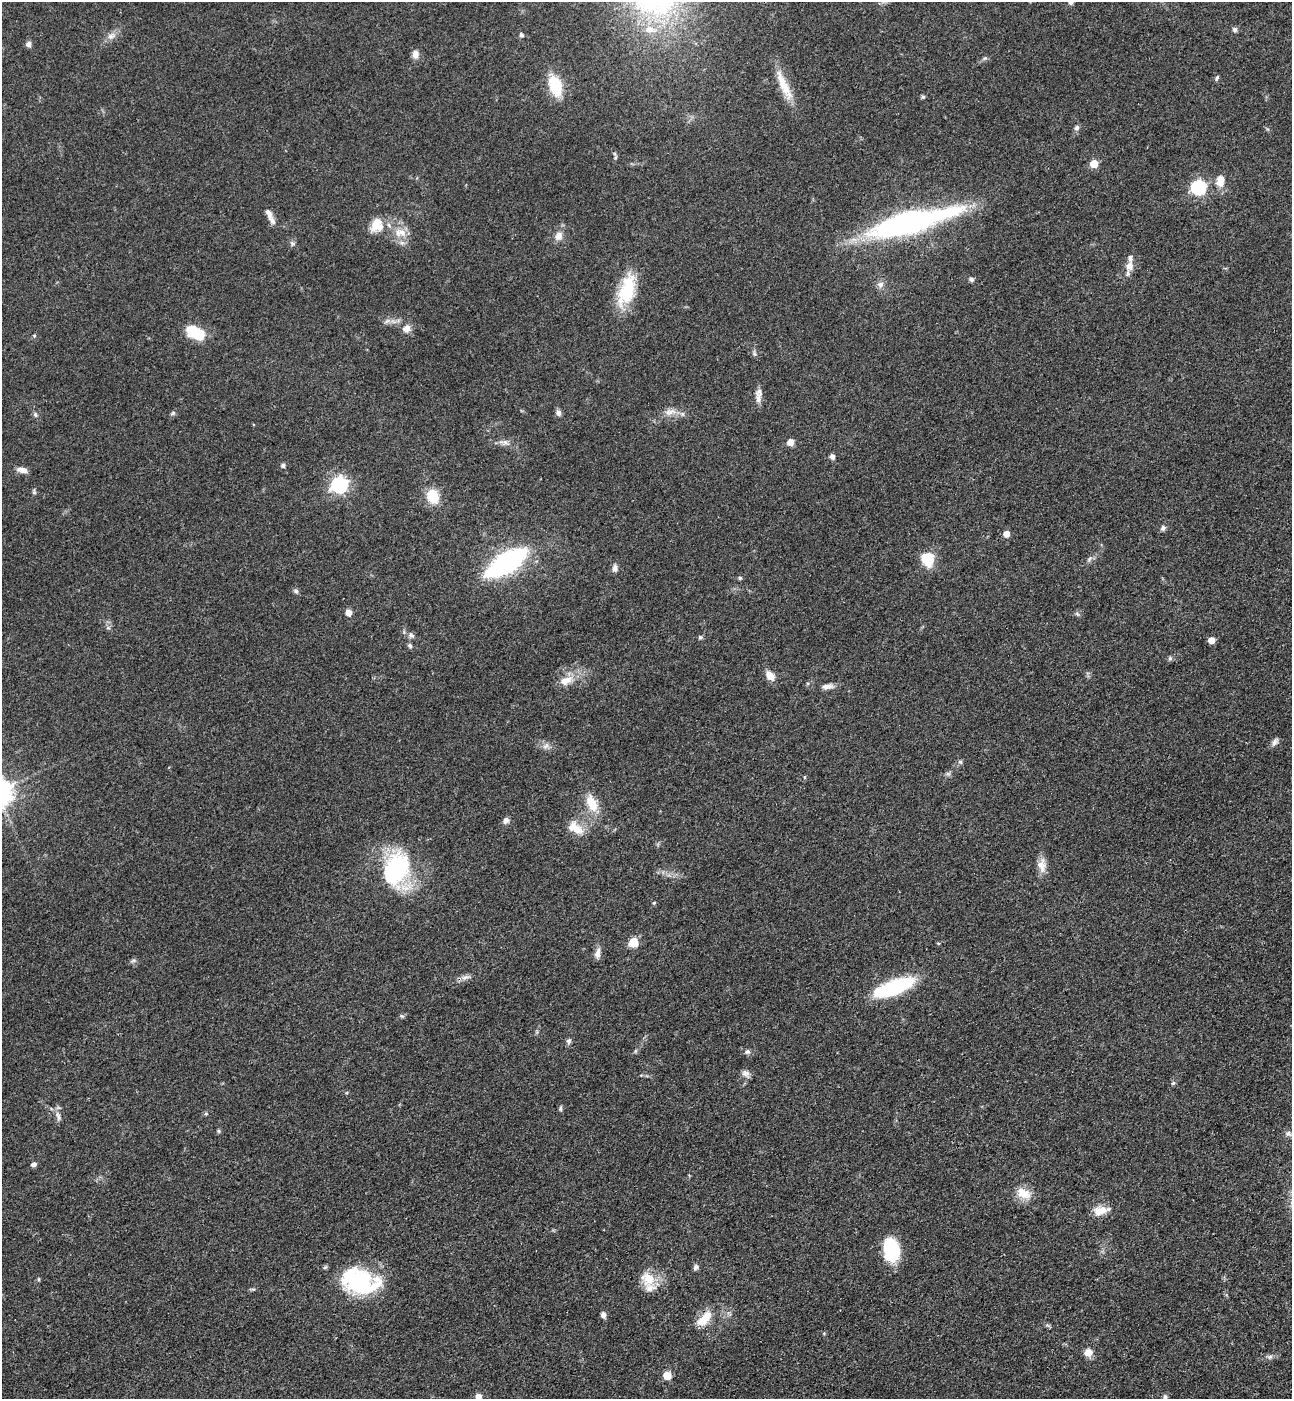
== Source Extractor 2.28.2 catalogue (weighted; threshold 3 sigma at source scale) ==
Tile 6 of 4 x 4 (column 2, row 2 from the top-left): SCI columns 1522-2811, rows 2884-4280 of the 5756 x 5768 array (HDU 1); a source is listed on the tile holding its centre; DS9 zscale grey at full resolution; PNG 1294 x 1401 px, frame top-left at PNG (2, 2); no overlay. Shown black and unused: <1% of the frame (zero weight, under 3 of 4 exposures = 6% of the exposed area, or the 3 px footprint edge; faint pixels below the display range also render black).
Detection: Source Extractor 2.28.2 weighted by HDU 2 'WHT'; one run over the whole footprint, this tile lists its part. Background 0.0425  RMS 0.005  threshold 0.0225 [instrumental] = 3 sigma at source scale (4.5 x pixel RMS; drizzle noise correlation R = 1.50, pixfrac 1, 0.05/0.05 arcsec/px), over >= 5 px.
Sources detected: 114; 1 inside a brighter object's white glare — not listed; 8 inside a brighter listed object's ellipse — not listed separately; the other 105 listed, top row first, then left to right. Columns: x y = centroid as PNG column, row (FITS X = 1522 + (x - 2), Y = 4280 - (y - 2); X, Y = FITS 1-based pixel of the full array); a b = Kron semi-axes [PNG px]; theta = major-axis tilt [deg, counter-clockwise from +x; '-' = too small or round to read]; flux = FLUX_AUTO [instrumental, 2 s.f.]
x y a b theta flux
1071 2 5 5 - 1.3
650 29 14 9 -2 5.7
1234 29 7 6 - 1.1
521 35 6 5 - 0.96
111 36 12 8 37 2.8
28 44 6 6 - 2
415 54 10 8 -89 2.9
1217 78 7 4 65 0.82
784 85 45 10 -65 11
555 86 19 11 -73 22
923 97 5 5 - 0.72
1076 128 7 7 - 1.3
1094 164 5 5 - 13
1220 181 15 10 -89 5.2
1198 187 6 6 - 94
269 214 17 7 -66 2.7
910 222 84 19 14 140
377 225 19 17 60 8.4
402 232 14 10 -28 4.9
559 236 11 9 73 3.5
292 243 7 4 -19 0.87
1129 266 10 8 61 3.4
971 279 7 5 -38 1.3
880 285 9 8 - 2.2
627 290 37 17 73 24
387 321 10 5 25 1.6
406 329 11 10 - 3.4
195 333 18 10 -32 21
34 336 5 4 - 0.57
754 354 8 4 -81 0.93
758 399 20 7 -83 3
670 412 18 9 8 4.1
173 413 7 5 45 0.9
558 413 8 6 -73 1.7
35 415 7 6 - 1.1
504 442 16 7 -12 2.8
790 442 5 5 - 6.1
832 456 6 5 - 1.7
283 465 6 5 - 1.1
22 470 12 6 -14 3.2
339 485 7 7 - 150
34 492 8 5 -86 0.91
433 496 17 13 -70 11
1163 528 7 6 - 1.4
1006 534 5 5 - 5
928 559 13 11 -64 14
1089 559 8 5 60 1.2
507 562 36 15 33 94
615 568 10 6 83 2.1
740 578 5 5 - 0.7
296 591 7 5 -55 1.2
348 612 5 5 - 5
1077 614 7 4 -37 0.76
411 635 9 7 -47 1.8
700 637 5 5 - 0.78
1211 640 5 5 - 5.6
410 646 7 6 - 1.1
1170 658 6 5 - 0.95
770 675 12 8 -54 4.7
566 681 20 11 23 6.5
827 686 14 7 8 2.8
1275 742 11 6 54 2
546 746 11 6 45 1.9
960 762 6 5 - 0.88
948 774 7 4 0 0.97
804 777 5 3 - 0.47
592 803 23 12 -65 10
506 820 7 7 - 2
577 830 22 13 -42 7
1042 865 20 11 -87 4.8
396 868 36 26 66 52
654 903 4 4 - 0.52
634 942 8 8 - 8.8
938 943 4 4 - 0.52
597 953 14 7 79 2.6
133 961 7 4 19 0.87
465 977 14 6 14 2.3
894 987 33 11 21 51
402 1016 6 4 -33 0.69
569 1041 8 6 66 1.3
747 1051 7 6 - 1.3
745 1073 11 9 -34 2.2
1173 1083 7 4 44 0.75
560 1108 7 5 89 0.84
206 1114 6 4 0 0.68
58 1116 14 6 -70 2.2
219 1131 6 4 -89 0.64
1288 1134 9 7 -14 1.4
34 1164 6 5 - 1.5
1024 1193 20 13 -26 7.5
1103 1210 20 10 0 5.9
891 1249 23 15 -80 25
696 1267 7 6 - 1.4
648 1278 18 15 -50 10
39 1279 5 3 - 0.51
360 1282 43 27 4 43
253 1289 8 3 -4 0.69
603 1315 7 6 - 1.8
703 1321 17 14 26 7.1
1047 1325 7 4 -34 0.84
1088 1352 9 8 - 4.4
1270 1357 8 6 21 1.3
667 1375 5 5 - 14
478 1396 7 6 - 2.4
1165 1397 7 6 - 1
Isophote crosses this tile's border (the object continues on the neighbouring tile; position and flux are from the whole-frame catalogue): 1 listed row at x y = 1071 2